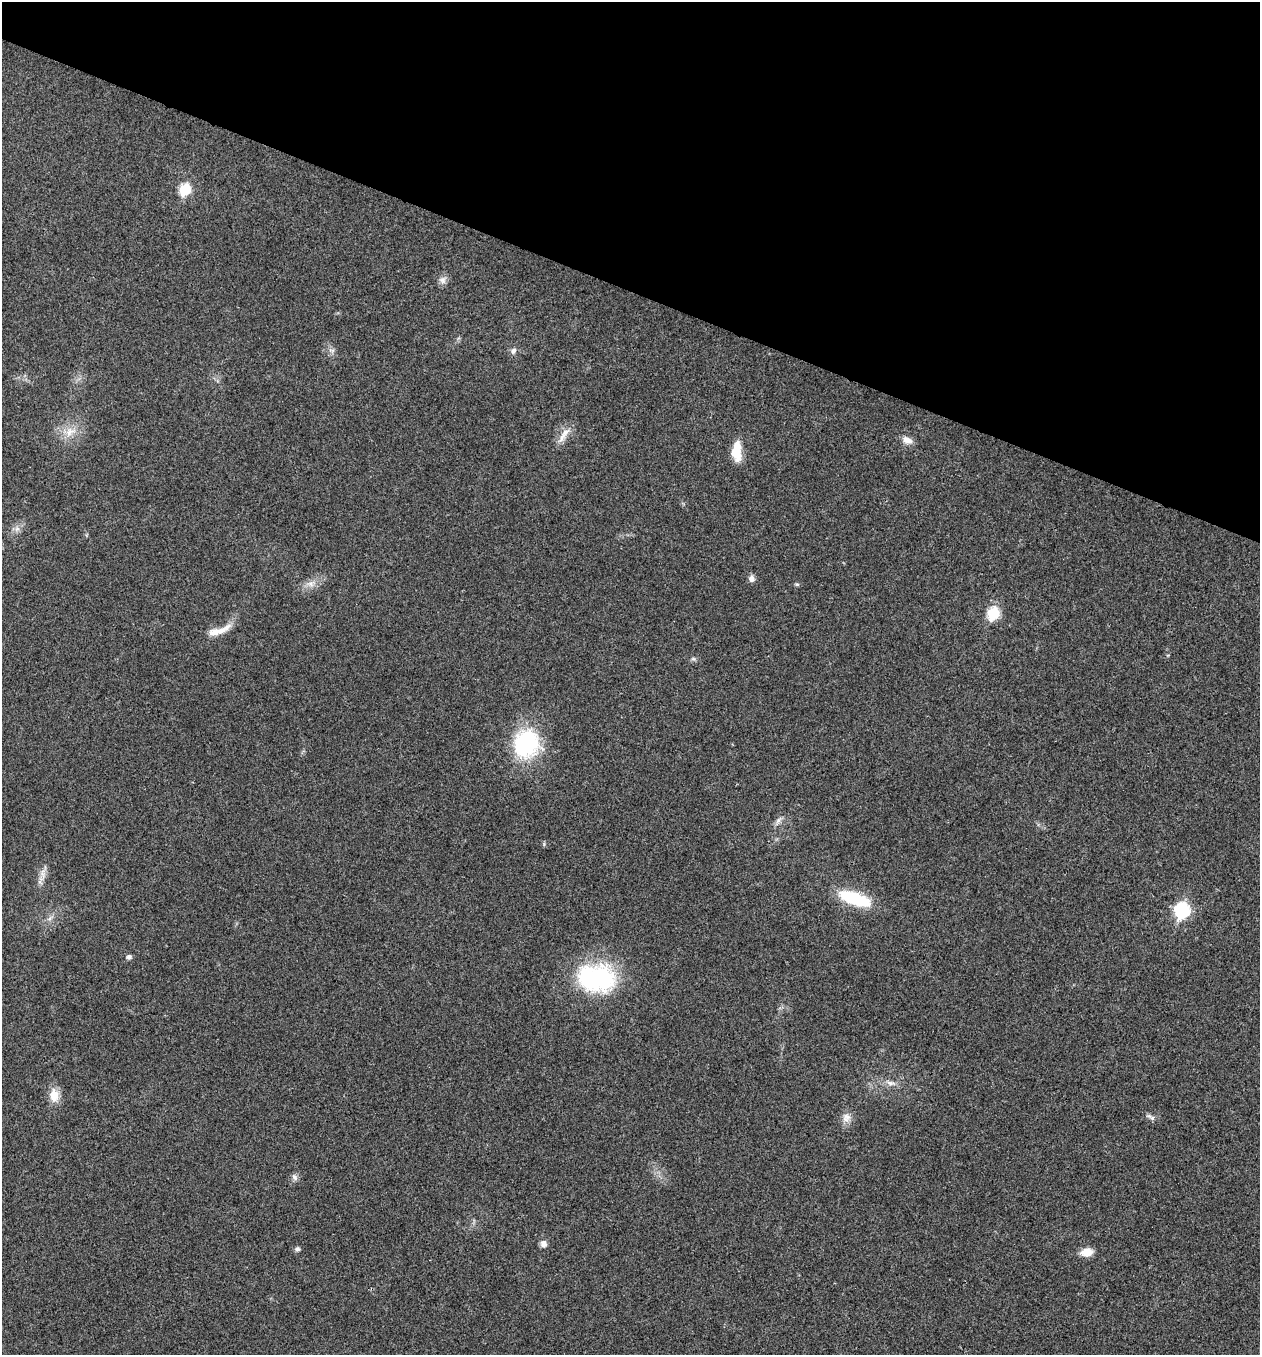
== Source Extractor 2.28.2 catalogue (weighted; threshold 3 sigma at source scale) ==
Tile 2 of 4 x 4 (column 2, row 1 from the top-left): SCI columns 1532-2789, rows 4064-5416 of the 5440 x 5425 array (HDU 1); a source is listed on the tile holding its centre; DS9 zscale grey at full resolution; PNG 1262 x 1357 px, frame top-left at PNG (2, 2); no overlay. Shown black and unused: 21% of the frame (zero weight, under 3 of 4 exposures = <1% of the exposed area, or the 3 px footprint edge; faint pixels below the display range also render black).
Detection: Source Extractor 2.28.2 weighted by HDU 2 'WHT'; one run over the whole footprint, this tile lists its part. Background 0.0206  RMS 0.0057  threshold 0.0256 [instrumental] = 3 sigma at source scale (4.5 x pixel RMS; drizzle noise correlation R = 1.50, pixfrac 1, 0.05/0.05 arcsec/px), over >= 5 px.
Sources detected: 31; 1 inside a brighter listed object's ellipse — not listed separately; the other 30 listed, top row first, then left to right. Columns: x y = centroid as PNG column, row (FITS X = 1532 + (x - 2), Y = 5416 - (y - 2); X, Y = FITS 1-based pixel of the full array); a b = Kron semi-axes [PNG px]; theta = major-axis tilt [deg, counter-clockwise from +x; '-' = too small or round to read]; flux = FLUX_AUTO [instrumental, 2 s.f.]
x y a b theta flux
185 189 7 6 - 36
442 280 10 9 - 2.8
332 350 9 4 -13 1.3
513 351 9 8 - 2
70 432 18 12 35 8.3
564 435 27 7 56 5.7
907 440 14 8 -22 3.8
737 451 23 10 89 12
17 529 8 6 29 2.1
752 579 8 7 - 2.4
311 584 9 8 - 3.1
797 584 6 4 0 0.8
993 613 7 6 - 42
222 630 30 8 30 7.2
693 659 7 4 17 0.94
526 744 35 31 62 48
778 820 10 6 53 2.2
43 873 17 4 -84 2.6
855 899 37 13 -19 30
1182 910 8 7 - 82
129 957 5 5 - 1.9
596 978 45 32 -5 66
891 1083 15 6 -9 3.3
54 1095 18 12 -86 7.3
846 1118 13 11 80 4.3
1152 1118 7 6 - 1.6
294 1177 11 6 -58 1.8
543 1244 9 8 - 2.5
297 1249 6 5 - 1.6
1087 1252 14 9 8 5.8
Unlisted compact peaks at least as high as the median listed source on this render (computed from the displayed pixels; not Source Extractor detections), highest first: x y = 544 844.